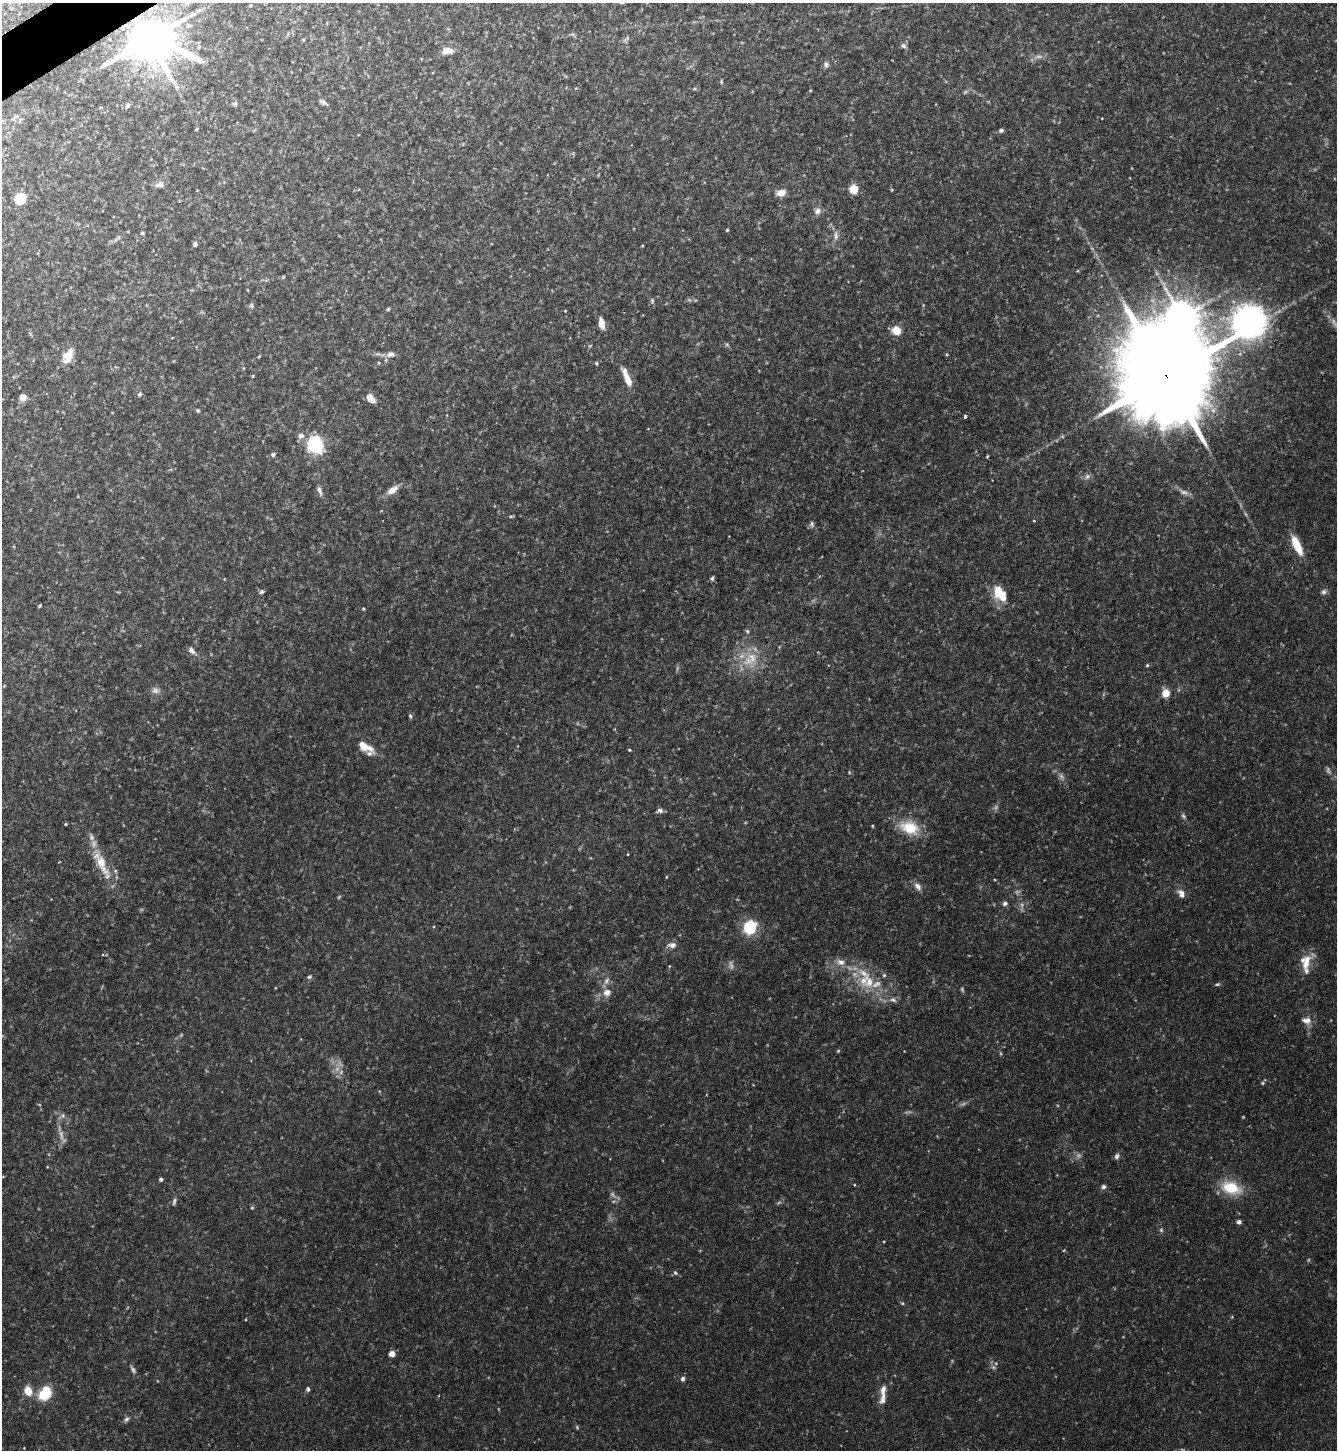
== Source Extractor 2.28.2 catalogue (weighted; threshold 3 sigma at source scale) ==
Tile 11 of 4 x 4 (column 3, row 3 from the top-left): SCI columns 2825-4159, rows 1449-2896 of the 5786 x 5793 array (HDU 1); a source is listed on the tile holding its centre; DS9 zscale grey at full resolution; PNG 1339 x 1452 px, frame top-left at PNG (2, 3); no overlay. Shown black and unused: <1% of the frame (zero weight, under 2 of 3 exposures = <1% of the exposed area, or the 3 px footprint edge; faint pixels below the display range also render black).
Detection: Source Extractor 2.28.2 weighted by HDU 2 'WHT'; one run over the whole footprint, this tile lists its part. Background 0.113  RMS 0.0063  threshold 0.0283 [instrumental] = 3 sigma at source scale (4.5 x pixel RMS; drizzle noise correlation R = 1.50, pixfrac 1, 0.05/0.05 arcsec/px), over >= 5 px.
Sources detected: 99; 2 too faint to see at this stretch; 1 inside a brighter object's white glare — not listed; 7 inside a brighter listed object's ellipse — not listed separately; the other 89 listed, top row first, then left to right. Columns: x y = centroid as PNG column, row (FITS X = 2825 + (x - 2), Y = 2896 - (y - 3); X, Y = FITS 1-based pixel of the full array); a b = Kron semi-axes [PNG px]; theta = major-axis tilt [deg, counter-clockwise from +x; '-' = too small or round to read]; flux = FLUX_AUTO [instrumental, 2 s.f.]
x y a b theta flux
149 39 15 12 -27 2400
303 40 4 3 - 0.52
903 46 7 6 - 1.3
448 51 14 8 7 4.3
826 64 7 5 -84 1.4
323 102 9 5 -25 1.4
235 104 6 5 - 0.94
128 105 7 5 55 1.2
1001 130 5 4 - 1.1
160 184 8 7 - 2.4
854 189 6 6 - 11
781 193 10 7 17 4.4
20 199 6 6 - 29
818 211 9 7 68 2.4
727 230 4 3 - 0.62
142 233 4 4 - 0.8
836 236 10 6 -85 2.1
195 244 5 5 - 1.3
652 301 6 3 73 0.72
251 305 7 5 -90 1
388 309 5 4 - 0.68
1182 317 10 9 - 1100
601 323 10 6 -79 5.5
896 331 5 5 - 23
391 354 11 6 11 2.6
68 355 20 10 66 6.7
1166 376 49 35 -69 17000
627 378 24 6 -68 6.6
139 394 6 4 19 0.82
23 397 5 5 - 6
370 398 11 6 -45 4.5
198 410 5 4 - 0.68
965 416 4 3 - 1.5
301 436 8 6 18 2
315 445 9 8 - 60
273 454 5 4 - 1.2
320 490 11 5 -65 1.8
392 490 13 7 34 4.7
1034 521 3 2 - 0.45
812 524 8 4 82 1.1
1297 545 20 7 -65 13
712 578 5 4 - 1.1
998 591 18 12 78 7.8
262 592 6 4 33 0.99
1324 592 8 6 -13 1.4
39 606 3 3 - 0.78
363 609 4 3 - 0.53
747 631 5 5 - 0.83
192 650 10 6 -50 2
752 658 14 8 -70 6.4
1147 665 5 3 - 0.62
155 690 9 6 11 2
1166 693 5 5 - 18
410 716 5 4 - 0.76
364 746 21 9 -31 9
629 750 3 3 - 0.75
660 810 7 6 - 1.7
65 824 4 3 - 0.52
909 828 20 14 -16 15
101 862 27 12 -65 13
917 886 10 7 -60 2.4
1181 894 11 7 -73 2.8
1005 904 6 6 - 1.4
750 927 6 6 - 62
672 945 11 7 7 2.4
841 962 10 6 -2 2.8
1306 962 22 12 86 8.9
309 977 6 5 - 0.97
869 982 15 12 78 8.5
1217 984 6 4 2 0.71
607 992 10 9 - 3.9
893 1000 9 5 -13 1.6
1308 1020 10 9 - 3.1
1263 1083 6 4 90 0.68
1117 1156 7 6 - 1.4
161 1179 4 4 - 1.1
1103 1187 6 6 - 1.2
1231 1188 20 13 -15 16
174 1201 12 3 75 1.1
1239 1222 5 5 - 1.4
1161 1230 5 4 - 0.73
675 1273 6 4 -4 0.74
392 1354 5 4 - 4.8
683 1378 5 5 - 1.3
308 1389 6 4 -89 1
883 1390 19 7 82 4.3
28 1391 8 6 -70 8.7
47 1391 16 9 -83 10
126 1419 8 5 28 1.3
Overlapping masked pixels (flux is a lower limit): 2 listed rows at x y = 149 39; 1166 376